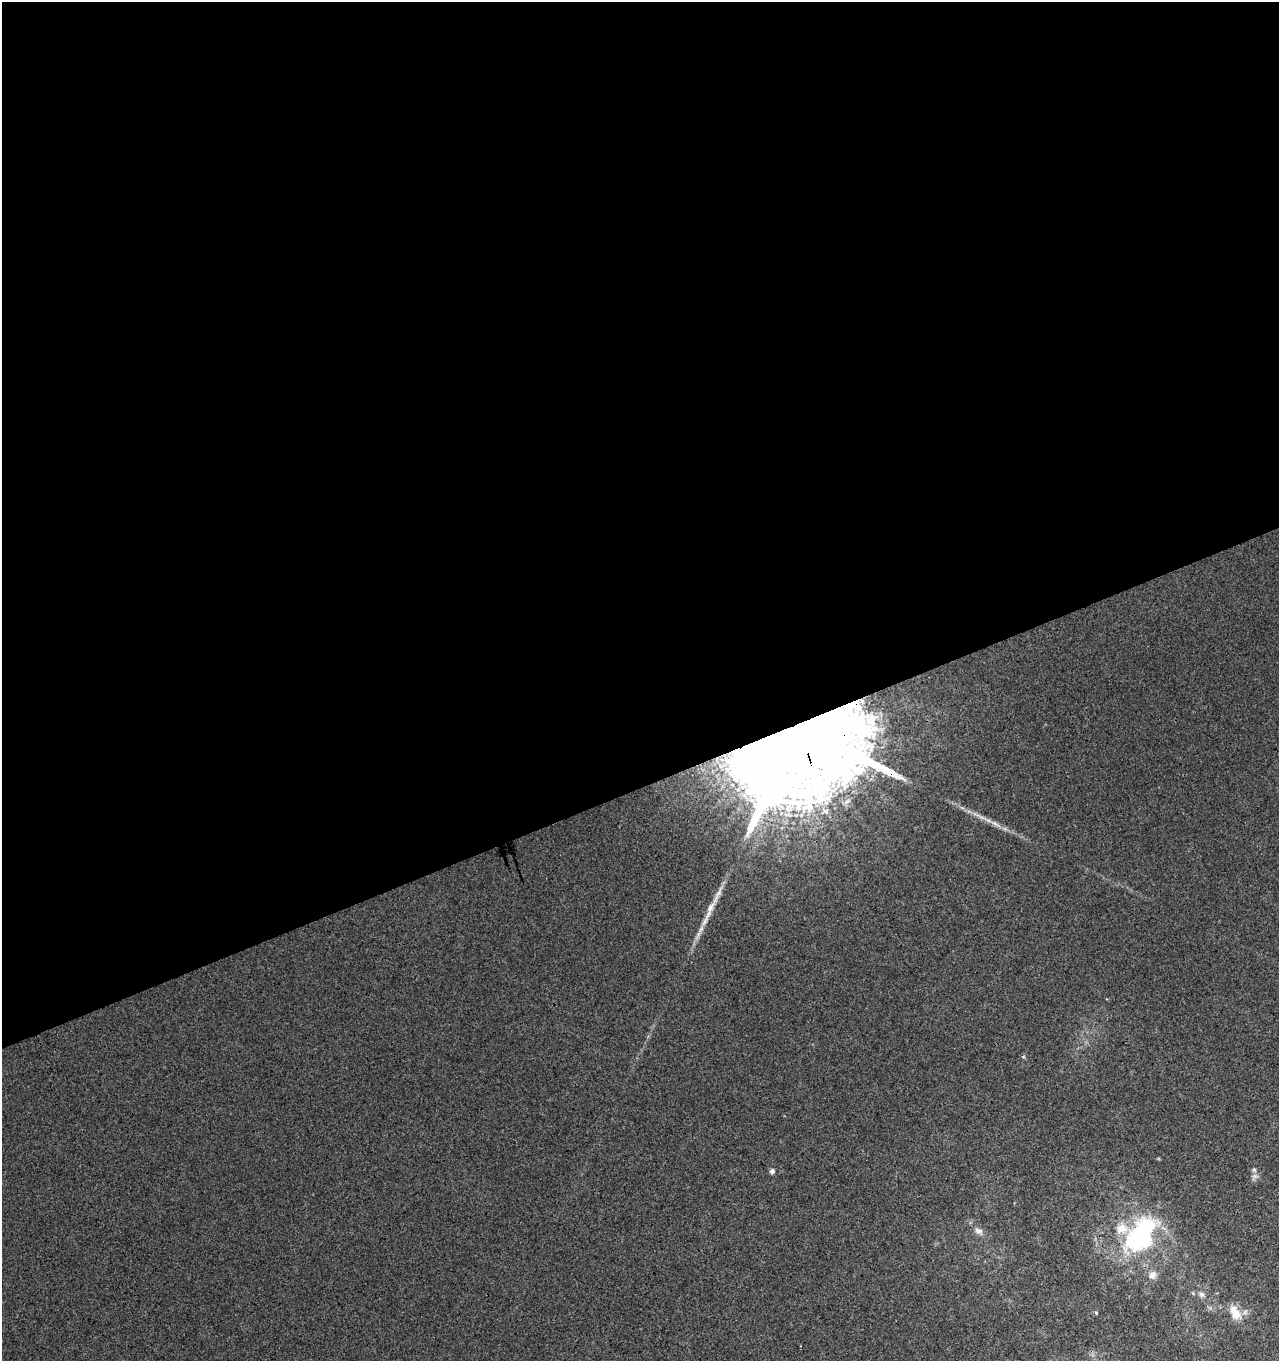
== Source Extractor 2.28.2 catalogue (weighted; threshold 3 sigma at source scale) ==
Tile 2 of 4 x 4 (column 2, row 1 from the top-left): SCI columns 1372-2648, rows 4135-5493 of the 5351 x 5547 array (HDU 1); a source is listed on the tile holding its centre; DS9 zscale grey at full resolution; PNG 1281 x 1363 px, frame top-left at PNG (2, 2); no overlay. Shown black and unused: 58% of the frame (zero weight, under 3 of 4 exposures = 5% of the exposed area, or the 3 px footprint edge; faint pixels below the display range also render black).
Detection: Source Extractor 2.28.2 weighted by HDU 2 'WHT'; one run over the whole footprint, this tile lists its part. Background 0.0032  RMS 0.0034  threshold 0.0155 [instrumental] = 3 sigma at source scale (4.5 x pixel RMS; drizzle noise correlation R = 1.50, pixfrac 1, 0.0396/0.0396 arcsec/px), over >= 5 px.
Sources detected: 19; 1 inside a brighter object's white glare — not listed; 4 inside a brighter listed object's ellipse — not listed separately; the other 14 listed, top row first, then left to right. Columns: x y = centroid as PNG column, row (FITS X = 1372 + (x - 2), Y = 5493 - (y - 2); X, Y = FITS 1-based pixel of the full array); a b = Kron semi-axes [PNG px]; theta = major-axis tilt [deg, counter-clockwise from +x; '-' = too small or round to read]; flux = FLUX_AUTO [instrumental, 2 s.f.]
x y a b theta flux
801 735 34 29 84 20000
732 785 10 8 -16 3.2
979 816 33 4 -26 4.1
710 907 20 8 57 3.6
698 935 17 4 60 2.1
1254 1170 7 6 - 0.89
772 1171 6 5 - 1.1
979 1231 13 8 -33 2
1140 1238 40 30 45 47
1152 1275 12 11 - 2.5
1193 1293 5 5 - 0.44
1201 1294 8 7 - 1.2
1096 1313 5 4 - 0.42
1235 1313 21 12 -69 5.4
Overlapping masked pixels (flux is a lower limit): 1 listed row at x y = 801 735